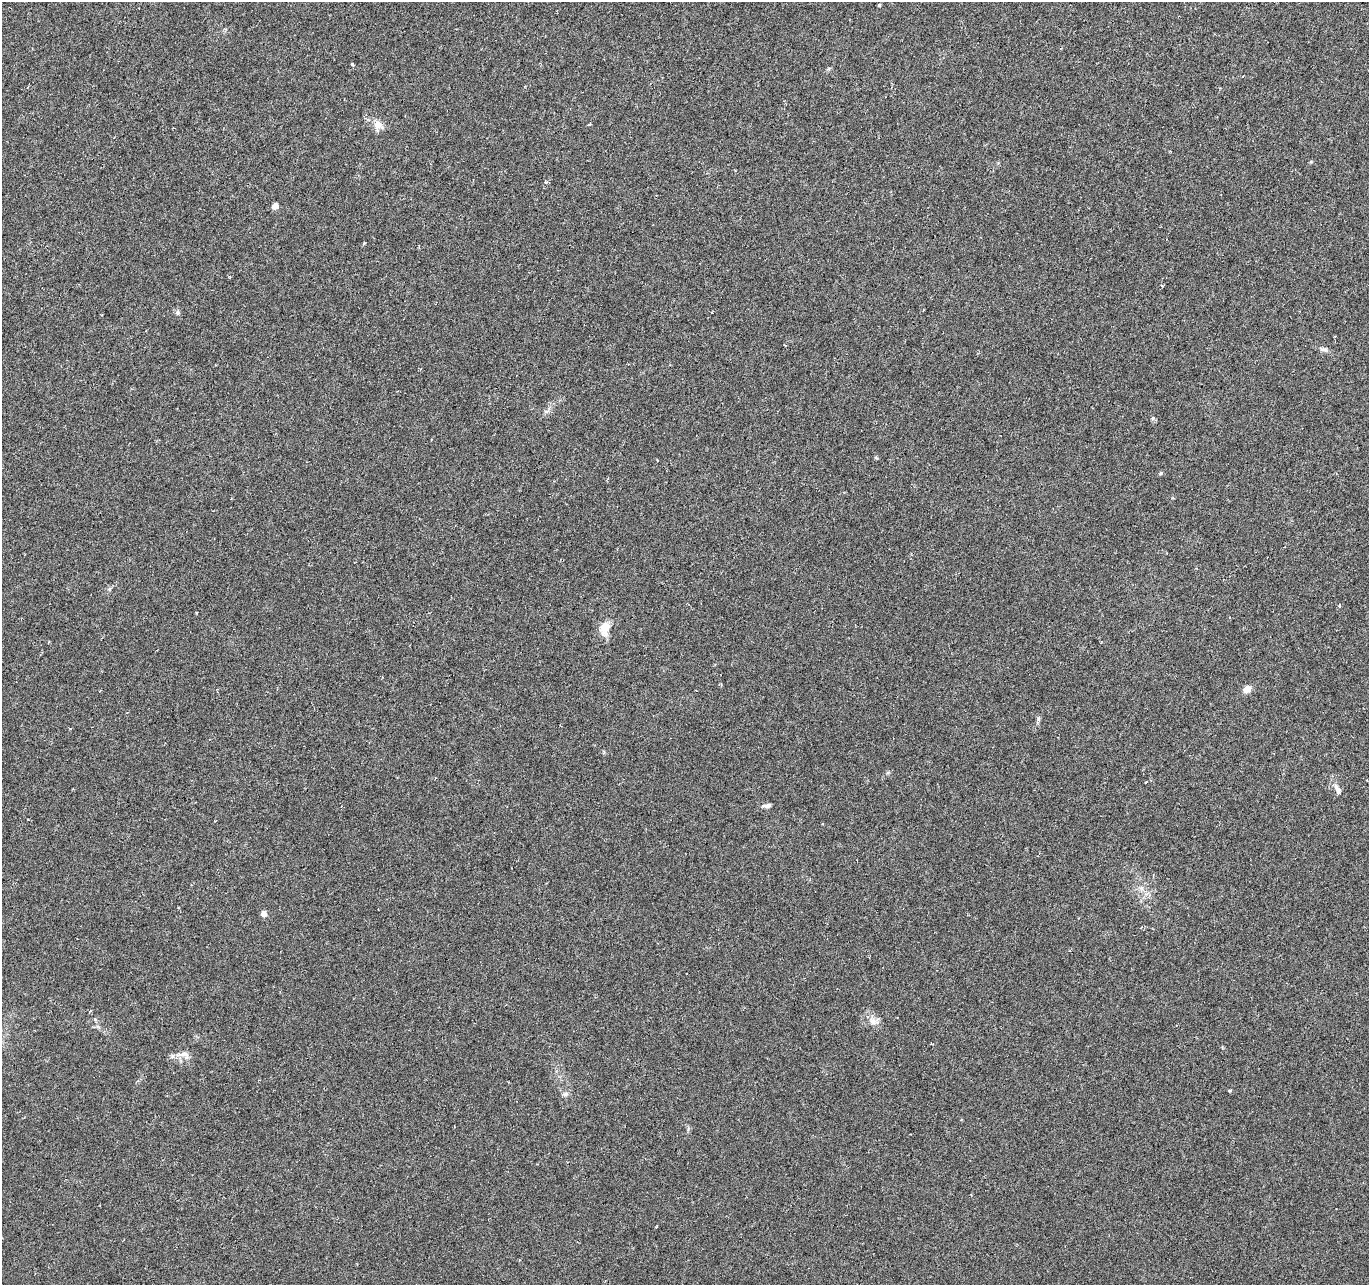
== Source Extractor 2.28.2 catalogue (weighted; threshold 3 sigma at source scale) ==
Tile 10 of 4 x 4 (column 2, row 3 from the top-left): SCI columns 1368-2734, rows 1492-2774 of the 5470 x 5614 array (HDU 1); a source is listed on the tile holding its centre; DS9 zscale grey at full resolution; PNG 1371 x 1287 px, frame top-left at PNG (2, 2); no overlay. Shown black and unused: <1% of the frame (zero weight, under 3 of 6 exposures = <1% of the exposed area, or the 3 px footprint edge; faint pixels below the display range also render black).
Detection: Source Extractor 2.28.2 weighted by HDU 2 'WHT'; one run over the whole footprint, this tile lists its part. Background 0.00589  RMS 0.003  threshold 0.0124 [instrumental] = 3 sigma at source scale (4.09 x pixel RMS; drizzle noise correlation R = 1.36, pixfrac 0.8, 0.0396/0.0396 arcsec/px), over >= 5 px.
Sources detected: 24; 1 cosmic-ray / hot-pixel residue — not listed; the other 23 listed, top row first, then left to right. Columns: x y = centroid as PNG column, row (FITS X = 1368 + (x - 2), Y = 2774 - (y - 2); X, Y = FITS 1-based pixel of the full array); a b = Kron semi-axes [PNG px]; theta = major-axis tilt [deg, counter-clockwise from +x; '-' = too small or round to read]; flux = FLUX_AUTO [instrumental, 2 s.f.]
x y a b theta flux
879 5 3 3 - 0.37
352 64 3 3 - 0.65
378 125 15 12 -56 2.4
275 206 5 4 - 3.3
364 243 4 3 - 0.26
177 312 7 5 62 0.5
1324 349 10 6 -7 0.86
546 411 7 4 18 0.54
1153 418 6 5 - 0.43
876 458 6 3 -20 0.28
1160 473 6 4 87 0.29
110 589 6 5 - 0.55
1339 605 4 4 - 0.29
605 628 18 12 77 4
1247 689 10 8 28 1.8
1038 719 7 4 72 0.5
1337 789 17 7 -60 1.5
767 806 9 5 7 1
263 913 5 4 - 2.6
873 1021 11 9 -39 2
184 1054 19 9 -11 2.3
1230 1091 4 4 - 0.33
565 1094 7 6 - 0.72